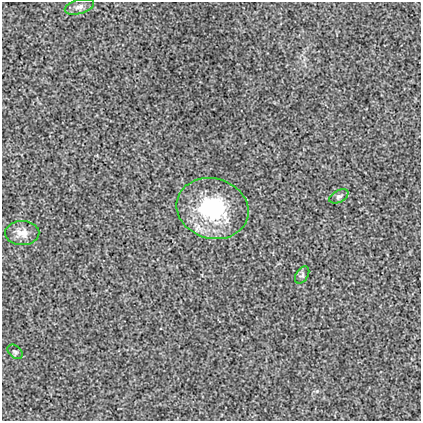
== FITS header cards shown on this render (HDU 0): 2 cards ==
NAXIS1  =                  419
NAXIS2  =                  419

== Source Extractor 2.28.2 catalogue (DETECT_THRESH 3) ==
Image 419 x 419 px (HDU 0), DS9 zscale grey, 1 PNG px = 1 image px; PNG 423 x 423 px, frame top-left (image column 1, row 419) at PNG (2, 2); each listed source drawn as its Kron ellipse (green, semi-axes under 4 px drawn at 4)
Background 0.00131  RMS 0.017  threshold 0.0504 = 3 sigma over >= 5 px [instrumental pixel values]
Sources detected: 6; all 6 listed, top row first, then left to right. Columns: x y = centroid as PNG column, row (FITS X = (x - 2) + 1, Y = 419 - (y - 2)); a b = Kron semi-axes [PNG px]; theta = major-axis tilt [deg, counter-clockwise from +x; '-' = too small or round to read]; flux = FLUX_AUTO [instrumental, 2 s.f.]
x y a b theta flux
79 7 15 7 15 5.2
339 196 10 6 28 3.1
213 208 37 30 -15 100
22 233 17 12 2 12
302 275 9 6 58 2.7
15 352 8 6 -43 2.2